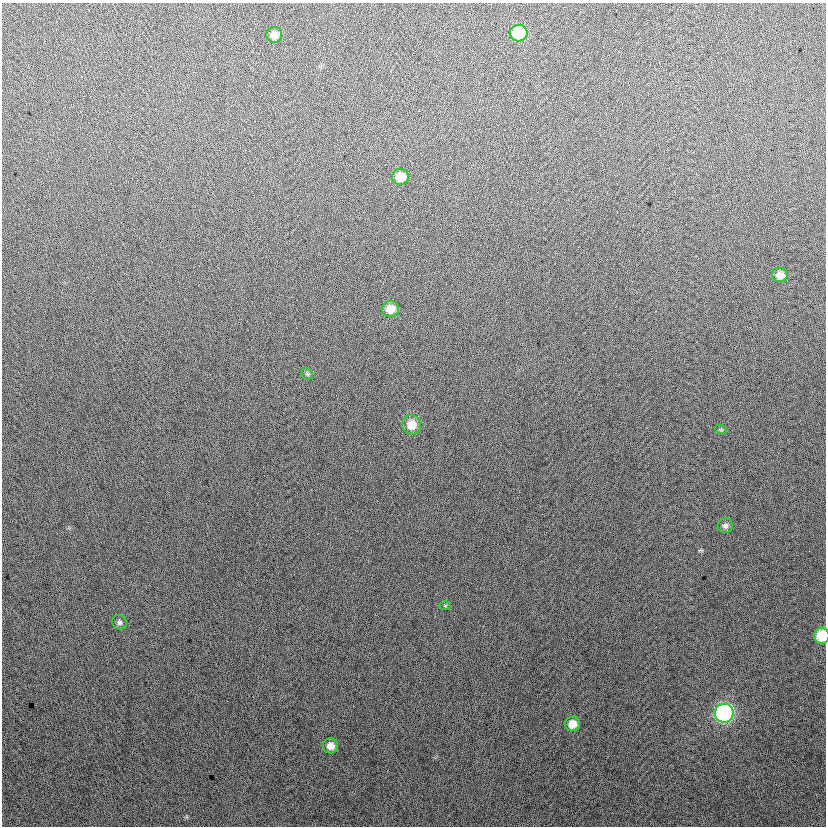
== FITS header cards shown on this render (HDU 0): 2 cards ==
NAXIS1  =                  824
NAXIS2  =                  824

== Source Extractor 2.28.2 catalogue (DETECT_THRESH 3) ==
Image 824 x 824 px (HDU 0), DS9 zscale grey, 1 PNG px = 1 image px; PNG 828 x 828 px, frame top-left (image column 1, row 824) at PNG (2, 3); each listed source drawn as its Kron ellipse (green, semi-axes under 4 px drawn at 4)
Background 14.2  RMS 14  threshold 40.6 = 3 sigma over >= 5 px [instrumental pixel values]
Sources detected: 15; all 15 listed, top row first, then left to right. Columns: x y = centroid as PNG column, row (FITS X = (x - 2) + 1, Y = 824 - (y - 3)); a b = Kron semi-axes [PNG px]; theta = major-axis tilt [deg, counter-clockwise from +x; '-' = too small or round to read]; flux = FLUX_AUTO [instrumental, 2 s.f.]
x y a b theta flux
519 33 9 8 - 38000
274 35 8 7 - 8000
400 177 8 8 - 16000
780 275 8 7 - 8200
390 309 8 8 - 13000
307 374 6 5 - 1500
412 425 10 9 - 13000
721 430 6 4 -19 1000
725 526 7 7 - 3300
445 605 6 4 -1 880
119 622 8 6 -48 2500
822 636 8 7 - 26000
724 713 9 9 - 170000
572 724 7 7 - 12000
330 746 8 7 - 7400
At the frame edge (FLAGS 8, measured only in part): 1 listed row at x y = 822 636